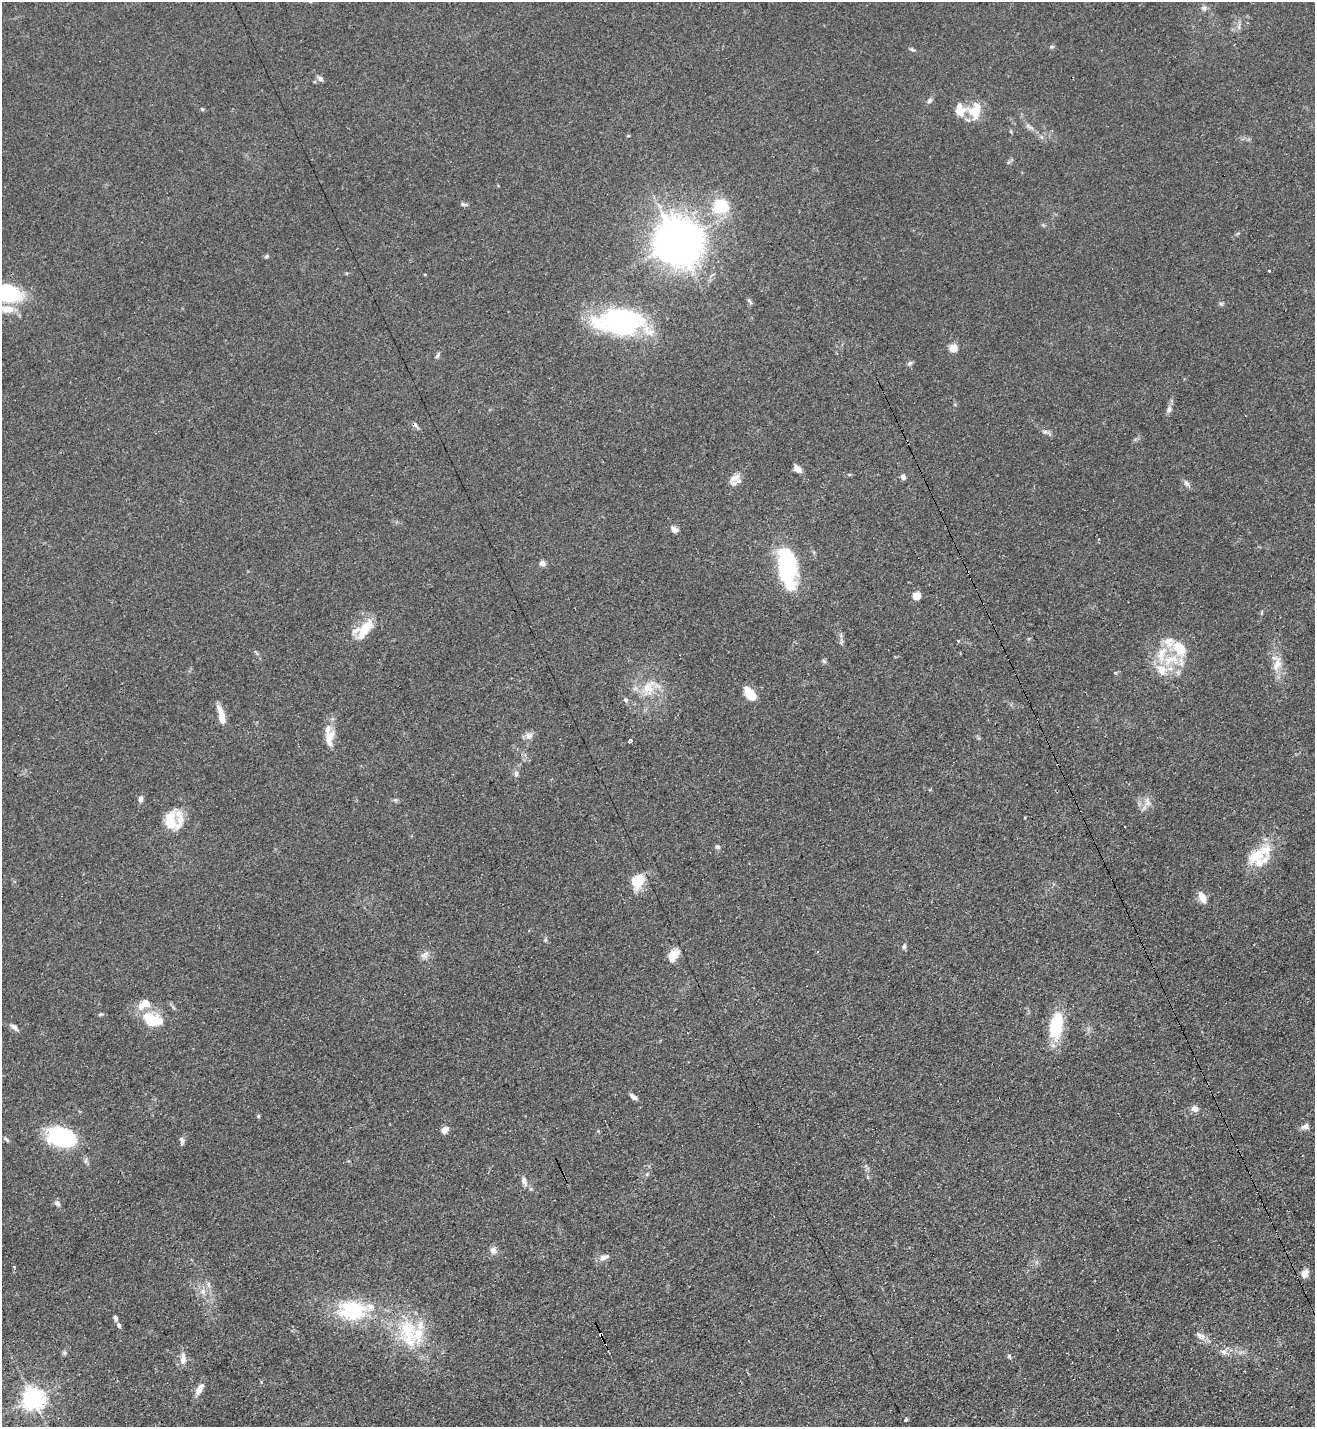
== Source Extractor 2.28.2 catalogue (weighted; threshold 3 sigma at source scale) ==
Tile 6 of 4 x 4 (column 2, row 2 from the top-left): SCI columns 1472-2784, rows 2858-4282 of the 5708 x 5718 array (HDU 1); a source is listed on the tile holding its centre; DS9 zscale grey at full resolution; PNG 1317 x 1429 px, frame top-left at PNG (2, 2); no overlay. Shown black and unused: <1% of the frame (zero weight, under 3 of 4 exposures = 1% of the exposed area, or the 3 px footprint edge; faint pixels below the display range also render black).
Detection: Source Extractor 2.28.2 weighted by HDU 2 'WHT'; one run over the whole footprint, this tile lists its part. Background 0.063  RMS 0.0057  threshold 0.0258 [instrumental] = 3 sigma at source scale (4.5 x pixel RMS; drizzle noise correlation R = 1.50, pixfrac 1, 0.05/0.05 arcsec/px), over >= 5 px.
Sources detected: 116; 2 inside a brighter object's white glare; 2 cosmic-ray / hot-pixel residue — not listed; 18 inside a brighter listed object's ellipse — not listed separately; the other 94 listed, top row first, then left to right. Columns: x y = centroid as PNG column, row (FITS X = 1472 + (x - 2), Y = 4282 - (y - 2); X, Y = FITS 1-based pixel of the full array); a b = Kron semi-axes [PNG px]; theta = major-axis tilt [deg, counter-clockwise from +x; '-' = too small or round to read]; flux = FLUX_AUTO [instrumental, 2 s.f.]
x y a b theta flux
1204 8 7 7 - 1.8
1239 26 13 4 78 1.8
1052 47 6 4 -18 0.8
912 49 8 4 -30 1.1
320 79 8 6 -45 1.9
930 100 9 6 56 1.6
202 109 5 5 - 0.71
975 111 20 16 70 13
1031 127 10 5 -22 2
628 136 5 3 - 0.51
463 204 7 5 -28 1.3
720 206 19 17 14 23
677 242 17 16 - 1100
266 256 5 5 - 1.1
1269 271 3 2 - 0.83
425 274 4 3 - 0.46
8 293 22 14 -7 57
749 301 10 4 -49 1.1
1221 304 6 5 - 1.1
7 309 19 10 -7 8.9
620 322 44 23 -4 110
954 348 7 6 - 8.6
437 355 8 5 66 1.2
910 363 7 6 - 1.4
1169 409 11 7 68 2.3
797 469 10 6 -43 3.6
849 474 6 3 -19 0.6
903 477 6 5 - 2.4
735 478 18 9 31 5
1186 483 10 6 -52 2
674 529 9 7 -33 2.7
542 563 7 6 - 2.4
787 566 42 19 -85 59
916 596 9 8 - 4.8
1262 612 6 3 71 0.7
364 630 28 12 55 13
958 641 4 3 - 0.69
1179 649 25 18 -53 18
824 661 7 4 -45 1
1277 664 24 10 72 7.8
1162 669 18 13 -60 10
1115 673 5 4 - 0.72
648 688 27 15 67 15
750 694 17 10 -52 9.4
626 700 7 5 -62 1.5
221 716 21 6 -75 8
529 736 11 9 5 3.1
329 740 20 9 -77 5.6
630 741 5 3 - 2.7
516 774 8 6 90 1.7
140 799 7 5 84 2.2
395 800 6 4 17 0.98
1147 802 13 8 -83 4
170 821 24 17 89 17
717 847 6 6 - 1.4
1256 855 30 16 27 16
637 880 14 10 69 18
1202 898 12 7 -64 6.6
545 940 6 4 89 0.87
904 946 7 5 88 1.2
425 955 12 9 35 3.3
674 955 14 10 26 7.8
100 1014 6 4 19 0.85
152 1019 30 17 -22 18
14 1027 12 6 -37 2.7
1055 1027 33 17 86 22
633 1097 9 5 -35 2.3
1195 1108 8 6 -22 3.9
258 1116 5 4 - 0.75
1305 1126 11 7 20 2.5
445 1130 9 7 51 3.9
62 1137 30 19 -16 50
6 1139 9 4 -40 1.1
182 1140 10 5 -73 1.5
524 1181 14 7 -72 2.8
57 1203 8 6 -47 1.9
493 1250 10 8 -85 2.9
604 1257 13 6 20 3.3
13 1267 3 3 - 1.3
1305 1273 10 7 67 4.2
203 1291 10 8 88 3.8
351 1313 42 17 -6 34
115 1318 7 4 -75 1.5
119 1325 8 5 -70 1.4
407 1329 30 23 69 28
600 1335 3 3 - 26
1201 1336 15 8 -26 3.8
1224 1352 11 8 -22 3.2
64 1353 7 5 -47 1.1
1009 1355 5 4 - 0.97
183 1358 18 8 88 4.2
198 1391 13 8 62 4.2
33 1398 7 7 - 450
906 1420 4 3 - 0.75
Overlapping masked pixels (flux is a lower limit): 1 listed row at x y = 600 1335
Isophote crosses this tile's border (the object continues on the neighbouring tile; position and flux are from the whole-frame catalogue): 2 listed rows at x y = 8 293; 7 309